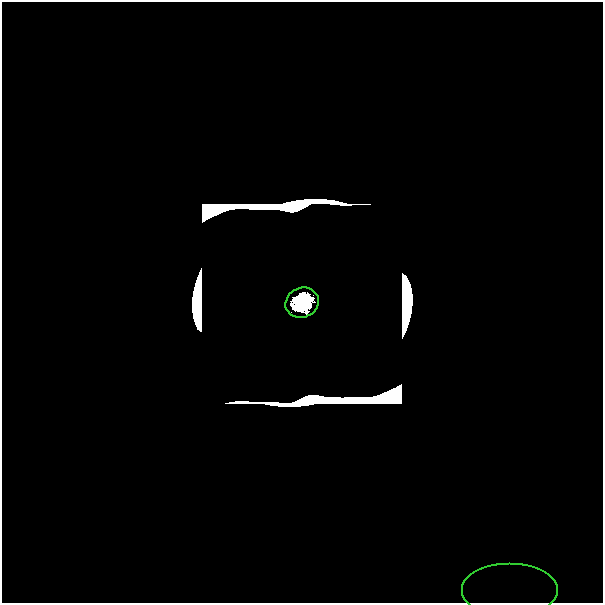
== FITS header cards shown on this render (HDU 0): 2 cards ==
NAXIS1  =                  601
NAXIS2  =                  601

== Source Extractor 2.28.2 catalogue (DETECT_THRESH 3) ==
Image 601 x 601 px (HDU 0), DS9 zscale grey, 1 PNG px = 1 image px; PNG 605 x 605 px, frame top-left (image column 1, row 601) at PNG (2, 2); each listed source drawn as its Kron ellipse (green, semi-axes under 4 px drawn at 4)
Background -2.80e-45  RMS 6.9e-37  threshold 2.08e-36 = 3 sigma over >= 5 px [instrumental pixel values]
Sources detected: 16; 14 with non-positive FLUX_AUTO (blend fragments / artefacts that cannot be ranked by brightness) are neither listed nor drawn; the other 2 listed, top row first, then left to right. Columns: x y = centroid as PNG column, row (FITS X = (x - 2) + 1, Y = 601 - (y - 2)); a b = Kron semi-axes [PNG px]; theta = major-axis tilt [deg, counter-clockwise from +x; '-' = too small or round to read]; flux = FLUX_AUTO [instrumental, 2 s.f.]
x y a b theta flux
302 303 17 14 23 1.4e+01
510 591 48 27 0 4.0e-13
At the frame edge (FLAGS 8, measured only in part): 1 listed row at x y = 510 591
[14 non-positive-flux detections neither listed nor drawn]